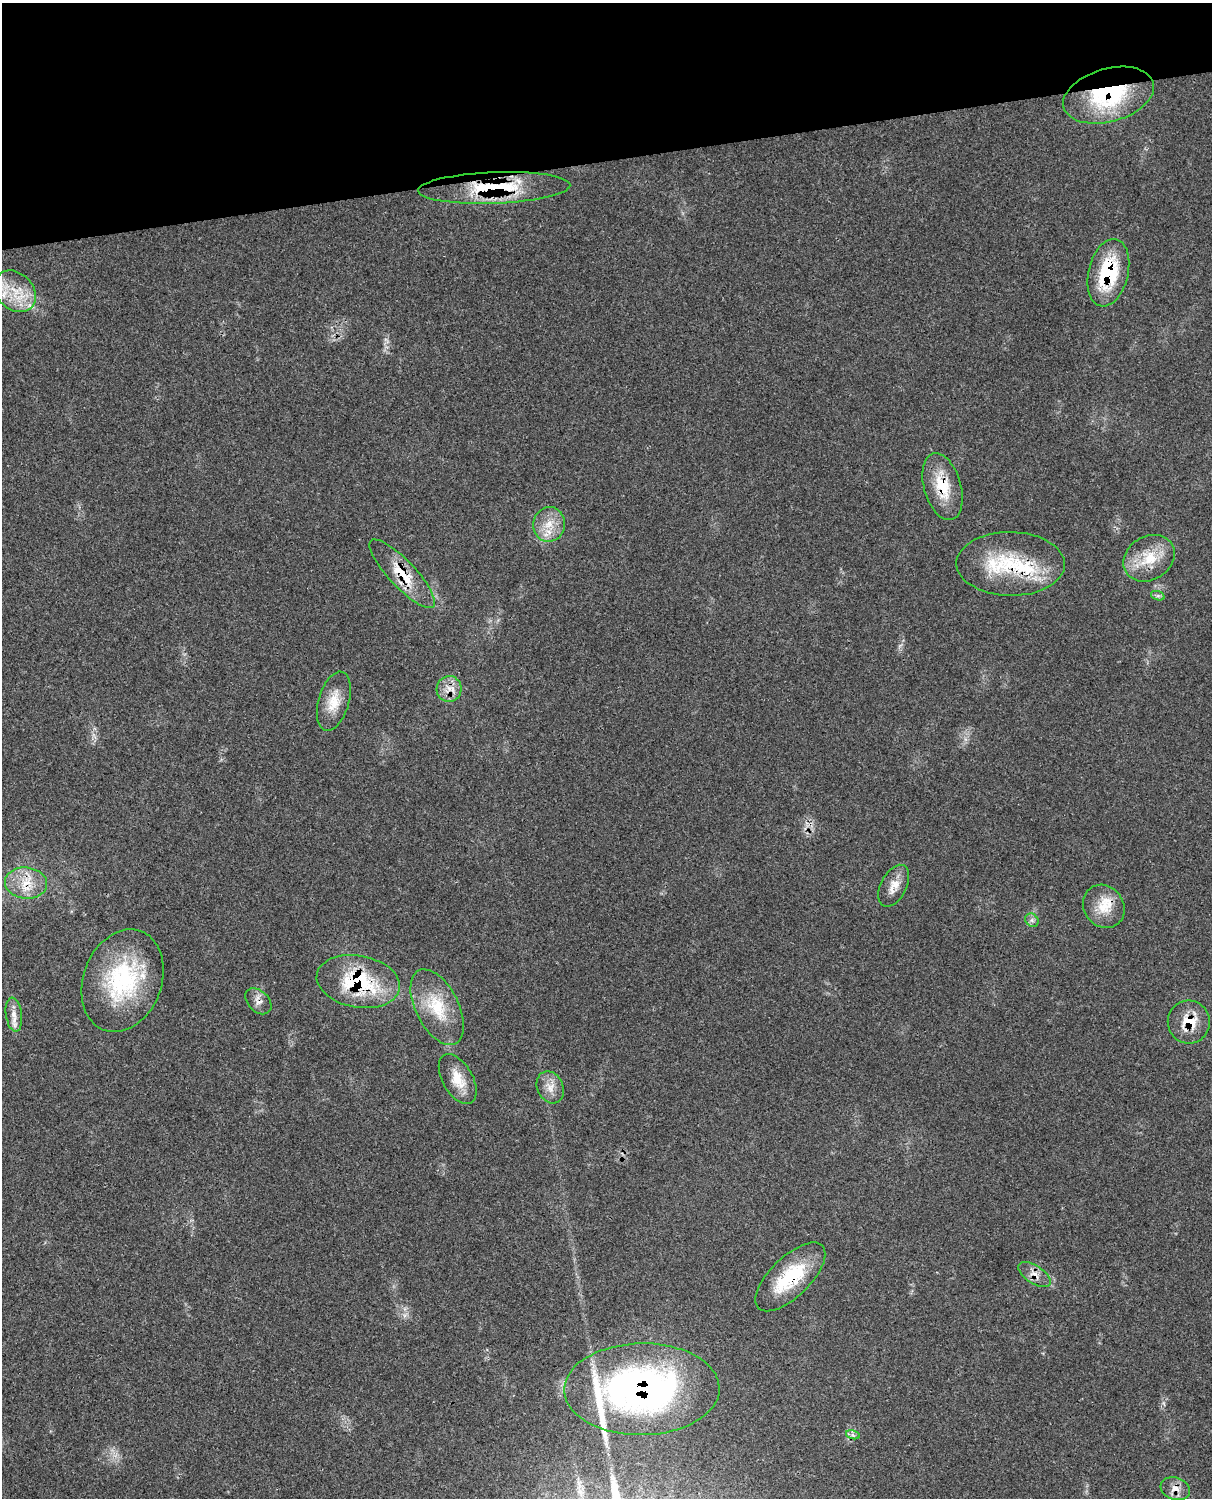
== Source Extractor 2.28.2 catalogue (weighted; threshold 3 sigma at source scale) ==
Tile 3 of 4 x 3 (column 3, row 1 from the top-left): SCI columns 2545-3754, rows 3269-4764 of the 5084 x 4927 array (HDU 1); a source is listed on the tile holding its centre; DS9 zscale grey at full resolution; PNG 1214 x 1500 px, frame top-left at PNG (2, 3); each listed source drawn as its Kron ellipse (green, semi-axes under 4 px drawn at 4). Shown black and unused: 11% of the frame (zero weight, under 3 of 4 exposures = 6% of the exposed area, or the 3 px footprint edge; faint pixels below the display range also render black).
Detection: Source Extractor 2.28.2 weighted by HDU 2 'WHT'; one run over the whole footprint, this tile lists its part. Background 0.0791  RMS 0.0058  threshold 0.0263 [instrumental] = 3 sigma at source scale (4.5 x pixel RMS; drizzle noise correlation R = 1.50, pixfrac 1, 0.05/0.05 arcsec/px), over >= 5 px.
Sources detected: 34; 1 inside a brighter object's white glare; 1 long thin detection or spike segment (spike, bleed or trail) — neither listed nor drawn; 3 inside a brighter listed object's ellipse — not listed separately; the other 29 listed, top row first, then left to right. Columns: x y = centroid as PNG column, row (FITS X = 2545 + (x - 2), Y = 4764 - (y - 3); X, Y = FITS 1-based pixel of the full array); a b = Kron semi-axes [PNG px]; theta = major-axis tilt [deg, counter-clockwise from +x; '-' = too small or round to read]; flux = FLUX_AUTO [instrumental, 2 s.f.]
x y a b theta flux
1109 95 47 26 15 61
494 188 76 15 2 42
1108 273 34 20 76 41
15 291 23 18 -45 19
942 487 34 18 -74 20
549 524 17 16 - 11
1149 558 27 21 33 19
1011 564 54 32 -1 44
402 574 45 13 -47 19
1158 596 7 4 -18 1.3
449 689 13 12 - 6.5
334 701 30 15 74 13
26 883 21 15 -5 14
894 886 22 13 63 7.3
1104 906 22 20 -54 13
1032 920 7 6 - 1.6
122 981 53 39 69 66
358 982 42 26 -11 51
258 1001 15 10 -46 4.2
437 1007 41 21 -63 25
14 1015 17 8 -82 4.9
1189 1022 21 21 - 14
458 1079 27 15 -60 12
550 1087 17 13 -65 6.4
1035 1275 18 8 -33 5.1
790 1277 45 20 44 37
642 1389 77 46 1 200
853 1435 7 4 -17 1.4
1175 1489 15 11 -18 5.4
Overlapping masked pixels (flux is a lower limit): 14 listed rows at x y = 1109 95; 494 188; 1108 273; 942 487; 1011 564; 402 574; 26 883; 358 982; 258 1001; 1189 1022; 1035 1275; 790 1277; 642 1389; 1175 1489